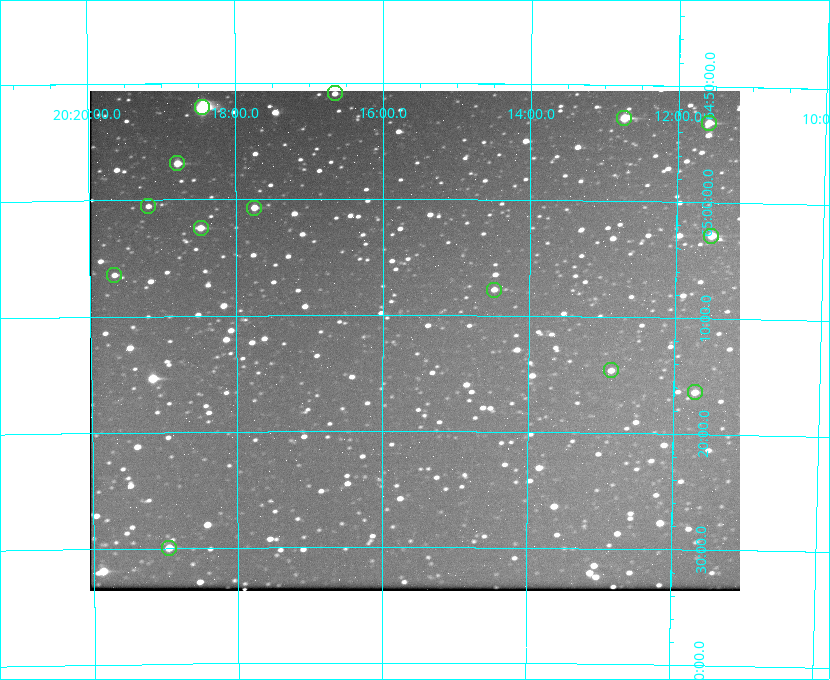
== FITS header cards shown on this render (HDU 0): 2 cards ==
NAXIS1  =                  650 / Width of table row in bytes
NAXIS2  =                  500 / Number of rows in table

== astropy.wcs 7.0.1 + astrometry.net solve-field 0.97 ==
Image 650 x 500 px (HDU 0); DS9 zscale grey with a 90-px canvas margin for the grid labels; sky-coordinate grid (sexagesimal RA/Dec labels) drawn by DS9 from the SOLVED WCS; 14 Tycho-2 reference stars matched to detected sources circled (green)
Header WCS: none
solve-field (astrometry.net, Tycho-2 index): SOLVED blind (the file carries no WCS)
Solved WCS: RA---TAN-SIP/DEC--TAN-SIP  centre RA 20:15:34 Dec +65:12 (303.89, +65.20 deg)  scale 5.17 arcsec/px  FOV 56.0' x 43.1'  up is +180 deg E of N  parity flipped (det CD > 0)
(file carries no celestial WCS; the grid is the blind solution)
Tycho-2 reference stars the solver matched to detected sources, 14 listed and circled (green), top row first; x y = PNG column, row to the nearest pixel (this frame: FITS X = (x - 92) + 1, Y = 500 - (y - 91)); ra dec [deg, ICRS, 3 dp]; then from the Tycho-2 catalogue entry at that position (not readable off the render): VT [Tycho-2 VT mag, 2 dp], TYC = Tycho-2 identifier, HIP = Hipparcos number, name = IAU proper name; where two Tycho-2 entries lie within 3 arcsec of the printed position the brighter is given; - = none
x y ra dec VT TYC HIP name
337 93 304.164 +64.849 10.65 4240-315-1 - -
204 107 304.612 +64.868 7.89 4241-1703-1 100101 -
626 118 303.184 +64.880 9.02 4240-488-1 - -
711 123 302.897 +64.886 9.40 4240-717-1 - -
179 163 304.698 +64.948 10.27 4241-1684-1 - -
150 206 304.798 +65.009 11.15 4241-1628-1 - -
256 208 304.437 +65.012 10.41 4241-1775-1 - -
203 228 304.620 +65.041 10.25 4241-1573-1 - -
713 236 302.882 +65.048 10.25 4240-98-1 - -
116 275 304.916 +65.107 11.17 4241-1518-1 - -
496 290 303.620 +65.129 11.18 4240-34-1 - -
613 370 303.217 +65.244 11.17 4240-236-1 - -
697 392 302.928 +65.273 10.74 4240-760-1 - -
171 548 304.739 +65.499 10.16 4241-1715-1 - -